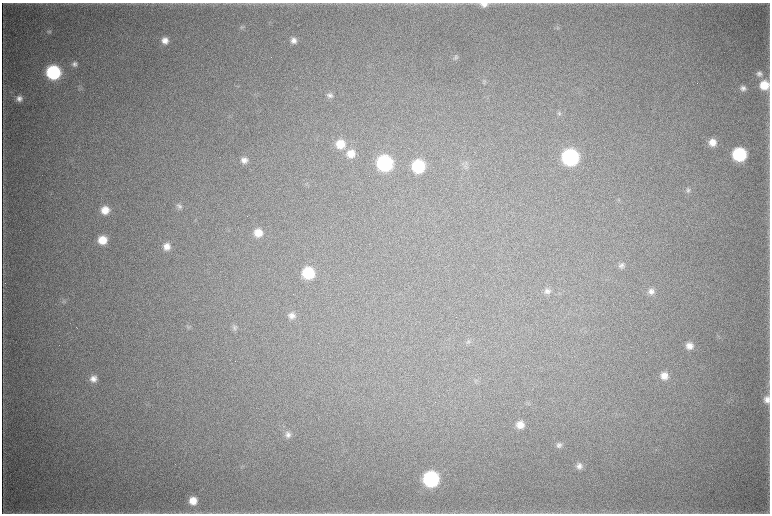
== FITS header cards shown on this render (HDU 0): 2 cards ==
NAXIS1  =                 1536 / length of data axis 1
NAXIS2  =                 1023 / length of data axis 2

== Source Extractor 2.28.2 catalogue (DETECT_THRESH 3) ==
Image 1536 x 1023 px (HDU 0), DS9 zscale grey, zoomed out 1/2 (1 PNG px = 2 x 2 image px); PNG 772 x 516 px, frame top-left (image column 1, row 1022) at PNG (2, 3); no overlay
Background 4650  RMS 39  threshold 117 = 3 sigma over >= 5 px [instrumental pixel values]
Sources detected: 57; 4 cannot appear on this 1/2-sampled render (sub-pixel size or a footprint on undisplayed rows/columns) and are not listed; the other 53 listed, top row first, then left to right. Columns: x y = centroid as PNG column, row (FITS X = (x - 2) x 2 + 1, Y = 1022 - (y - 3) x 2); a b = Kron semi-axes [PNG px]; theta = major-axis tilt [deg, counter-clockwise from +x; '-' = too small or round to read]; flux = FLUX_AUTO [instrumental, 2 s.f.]
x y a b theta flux
415 3 7 2 -7 1.1e+04
484 4 11 6 -1 5.4e+04
242 27 6 4 -52 1.4e+04
557 28 4 2 - 7.8e+03
49 32 7 5 -21 1.8e+04
165 40 8 8 - 6.5e+04
293 40 8 8 - 5.1e+04
456 57 8 6 40 2.5e+04
74 64 8 7 - 3.5e+04
53 72 9 9 - 1.0e+06
759 74 9 8 - 3.7e+04
484 82 7 2 -61 1.1e+04
764 85 8 8 - 1.9e+05
743 88 7 6 - 3.5e+04
330 95 8 7 - 3.2e+04
19 99 7 7 - 4.3e+04
559 113 7 6 - 1.9e+04
712 142 8 8 - 8.7e+04
340 144 10 10 - 1.6e+05
351 154 10 10 - 1.1e+05
739 154 9 9 - 8.9e+05
570 157 10 9 - 1.7e+06
244 160 8 8 - 5.5e+04
385 163 9 9 - 1.4e+06
418 166 9 9 - 6.1e+05
688 190 8 7 - 2.6e+04
179 206 8 7 - 2.7e+04
105 210 8 8 - 1.2e+05
258 233 9 9 - 1.1e+05
102 240 8 8 - 1.5e+05
167 247 8 8 - 7.1e+04
621 265 8 7 - 3.3e+04
308 273 9 9 - 4.5e+05
547 291 8 8 - 3.5e+04
651 291 9 8 - 4.8e+04
64 301 7 5 15 1.9e+04
292 315 8 8 - 4.9e+04
77 327 2 1 - 1.8e+03
188 327 8 2 -32 1.2e+04
235 327 8 7 - 2.5e+04
468 342 7 6 - 2.0e+04
689 346 8 8 - 6.6e+04
664 376 8 8 - 8.2e+04
93 379 9 8 - 6.0e+04
476 380 6 2 -61 9.0e+03
767 399 10 8 88 6.3e+04
520 425 9 8 - 8.7e+04
288 435 8 8 - 4.1e+04
559 445 8 7 - 3.2e+04
579 466 8 7 - 4.3e+04
431 479 10 9 - 1.4e+06
193 501 8 8 - 1.1e+05
145 513 10 1 0 1.3e+04
At the frame edge (FLAGS 8, measured only in part): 1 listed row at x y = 484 4
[4 sub-pixel or undisplayed-footprint detections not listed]